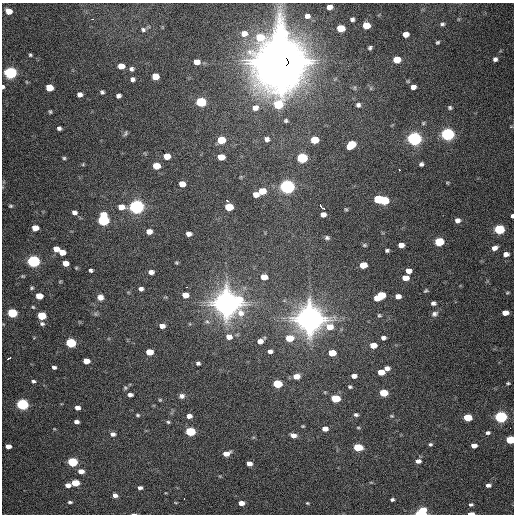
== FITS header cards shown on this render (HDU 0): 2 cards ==
NAXIS1  =                  512 / Axis length
NAXIS2  =                  512 / Axis length

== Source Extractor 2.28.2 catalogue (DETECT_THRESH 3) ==
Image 512 x 512 px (HDU 0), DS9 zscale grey, 1 PNG px = 1 image px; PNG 516 x 516 px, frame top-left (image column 1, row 512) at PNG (2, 3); no overlay
Background 1600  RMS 41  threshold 123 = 3 sigma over >= 5 px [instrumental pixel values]
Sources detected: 190; all 190 listed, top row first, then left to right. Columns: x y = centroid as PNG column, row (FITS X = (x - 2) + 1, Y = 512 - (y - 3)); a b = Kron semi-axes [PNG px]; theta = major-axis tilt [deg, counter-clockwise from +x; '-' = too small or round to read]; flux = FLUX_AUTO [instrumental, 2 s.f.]
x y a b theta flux
329 7 5 5 - 1.9e+04
9 11 6 5 - 3.8e+04
307 16 7 6 - 1.3e+04
92 19 3 2 - 3.9e+03
352 19 4 4 - 6.7e+03
442 24 5 5 - 5.6e+03
366 26 6 5 - 6.0e+04
341 28 6 5 - 8.9e+04
143 30 6 5 - 5.9e+03
244 33 8 7 - 2.3e+04
406 34 5 5 - 2.2e+04
438 42 4 3 - 4.2e+03
370 48 4 3 - 5.0e+03
30 55 4 4 - 3.9e+03
495 59 5 5 - 8.4e+03
397 60 6 5 - 6.0e+04
280 61 24 22 -78 1.2e+07
197 62 5 5 - 2.2e+04
121 66 5 5 - 3.4e+04
131 69 6 5 - 7.1e+03
10 73 6 5 - 6.1e+05
155 76 6 5 - 4.7e+04
132 79 5 5 - 8.4e+03
27 82 6 3 -70 2.8e+03
3 87 4 3 - 7.2e+03
413 87 5 4 - 1.3e+04
49 88 6 5 - 6.4e+04
371 88 6 3 72 3.3e+03
102 92 4 4 - 5.6e+03
80 94 5 5 - 1.2e+04
118 96 5 4 - 8.3e+03
201 102 6 5 - 2.4e+05
278 104 8 7 - 1.3e+05
358 105 6 6 - 7.7e+03
255 108 8 7 - 1.7e+04
450 108 5 5 - 5.1e+03
50 112 4 3 - 3.8e+03
286 121 5 5 - 4.9e+03
423 123 5 5 - 3.9e+03
511 126 5 3 - 2.3e+03
59 128 4 4 - 6.7e+03
125 133 8 4 58 4.9e+03
447 134 6 6 - 8.5e+05
414 138 6 6 - 1.2e+06
267 139 6 6 - 1.0e+04
221 140 6 5 - 8.4e+04
314 140 6 5 - 7.6e+04
351 145 7 6 - 9.6e+04
167 156 6 5 - 3.8e+04
221 157 6 5 - 4.2e+04
64 158 4 4 - 3.8e+03
302 158 6 6 - 3.0e+05
83 164 4 4 - 2.7e+03
421 164 4 4 - 6.7e+03
156 166 6 5 - 6.2e+04
399 170 3 2 - 2.5e+03
241 177 5 3 - 2.6e+03
447 183 5 3 - 2.8e+03
182 184 5 5 - 3.1e+04
287 186 6 6 - 1.2e+06
262 191 6 5 - 5.6e+04
256 195 5 5 - 2.2e+04
378 199 6 5 - 1.3e+05
227 200 3 2 - 5.3e+03
384 200 6 5 - 1.5e+05
11 206 4 3 - 3.5e+03
121 207 7 6 - 2.9e+04
136 207 6 6 - 1.2e+06
229 207 6 5 - 9.2e+04
322 207 6 3 -40 2.5e+04
346 209 5 4 - 3.1e+03
74 212 6 5 - 1.0e+04
323 214 5 5 - 1.4e+04
512 216 4 3 - 5.0e+03
103 220 7 6 - 4.1e+05
457 220 6 5 - 1.3e+04
35 228 5 5 - 3.6e+04
499 229 6 5 - 2.6e+05
149 231 5 5 - 2.0e+04
189 234 5 4 - 1.3e+04
327 238 6 5 - 6.0e+03
439 242 6 5 - 1.7e+05
364 245 5 4 - 3.9e+03
401 245 5 4 - 1.7e+04
494 248 7 5 25 1.3e+04
56 249 5 5 - 3.3e+04
387 250 4 3 - 5.2e+03
62 252 6 5 - 3.2e+04
506 254 7 5 5 1.4e+04
33 261 6 5 - 7.0e+05
65 263 5 5 - 2.9e+04
176 263 4 3 - 3.1e+03
363 265 6 5 - 5.2e+04
76 268 5 4 - 3.0e+03
91 270 4 4 - 5.7e+03
408 271 5 5 - 2.0e+04
151 272 5 4 - 1.2e+04
23 276 5 3 - 2.9e+03
264 277 6 5 - 3.1e+04
405 278 6 5 - 3.1e+04
186 287 3 2 - 3.0e+03
32 288 5 4 - 3.8e+03
141 289 5 4 - 8.7e+03
426 291 6 4 24 3.9e+03
507 293 5 3 - 3.0e+03
185 295 5 5 - 3.3e+04
39 296 5 5 - 5.1e+04
380 296 10 5 32 1.2e+05
398 296 5 4 - 1.7e+04
100 297 7 7 - 1.6e+04
227 303 12 10 -4 3.0e+06
433 303 5 4 - 8.1e+03
33 307 4 4 - 3.1e+03
12 313 6 5 - 2.3e+05
505 313 6 4 5 2.4e+04
434 314 9 7 25 9.6e+03
379 315 5 5 - 4.0e+03
41 316 6 5 - 1.3e+05
310 319 11 11 - 3.2e+06
42 324 6 5 - 6.4e+03
162 326 6 5 - 1.7e+04
329 327 14 11 77 4.9e+04
229 337 7 6 - 2.0e+04
289 338 7 5 0 6.3e+04
383 338 5 4 - 8.5e+03
260 341 7 5 30 1.8e+04
71 343 6 5 - 2.6e+05
373 345 6 5 - 3.7e+04
270 351 5 4 - 9.6e+03
149 352 6 5 - 5.1e+04
332 353 6 5 - 6.6e+04
10 358 4 3 - 2.3e+04
86 361 5 5 - 3.3e+04
198 363 4 4 - 5.7e+03
54 367 4 3 - 6.6e+03
387 368 6 5 - 1.4e+04
381 372 6 5 - 3.8e+04
296 376 7 5 4 2.2e+04
354 376 5 4 - 1.4e+04
33 381 5 4 - 5.0e+03
508 383 5 3 - 3.8e+03
277 384 6 5 - 1.5e+05
350 387 5 4 - 4.4e+03
125 388 6 5 - 4.2e+03
383 393 6 5 - 9.9e+04
130 395 6 4 0 8.9e+03
182 396 7 6 - 1.0e+04
335 398 6 5 - 1.3e+05
160 400 5 4 - 3.1e+03
22 404 6 5 - 5.4e+05
77 408 5 4 - 1.3e+04
138 415 5 4 - 4.1e+03
356 415 6 4 -13 6.1e+03
189 416 6 4 0 1.6e+04
391 416 6 4 -19 3.8e+03
467 417 6 5 - 9.8e+04
501 417 6 5 - 6.8e+05
76 422 5 4 - 1.0e+04
168 422 5 5 - 4.4e+03
303 426 4 3 - 2.7e+03
358 428 5 3 - 2.9e+03
325 429 6 5 - 1.9e+04
190 431 6 5 - 2.2e+05
488 433 6 5 - 6.8e+03
113 434 6 5 - 1.0e+04
293 435 6 5 - 1.6e+04
510 440 5 5 - 1.5e+05
430 444 5 5 - 4.5e+03
474 445 5 4 - 1.8e+04
8 446 5 4 - 2.2e+04
358 447 6 5 - 1.3e+05
226 453 6 5 - 2.8e+04
418 461 7 5 0 1.3e+04
72 462 6 5 - 2.5e+05
249 464 5 4 - 1.6e+04
81 471 5 4 - 2.2e+04
75 483 6 4 0 8.9e+04
68 485 5 4 - 1.6e+04
488 485 5 4 - 9.5e+03
140 488 5 4 - 7.9e+03
115 495 5 4 - 1.1e+04
184 499 3 2 - 2.9e+03
392 499 4 3 - 5.3e+03
70 502 5 3 - 4.5e+03
241 503 5 4 - 2.3e+04
307 503 5 3 - 2.9e+03
471 504 5 4 - 4.9e+03
421 513 7 5 28 2.7e+05
471 513 5 2 - 2.2e+04
134 514 5 2 - 3.8e+03
At the frame edge (FLAGS 8, measured only in part): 6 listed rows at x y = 3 87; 512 216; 510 440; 421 513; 471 513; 134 514